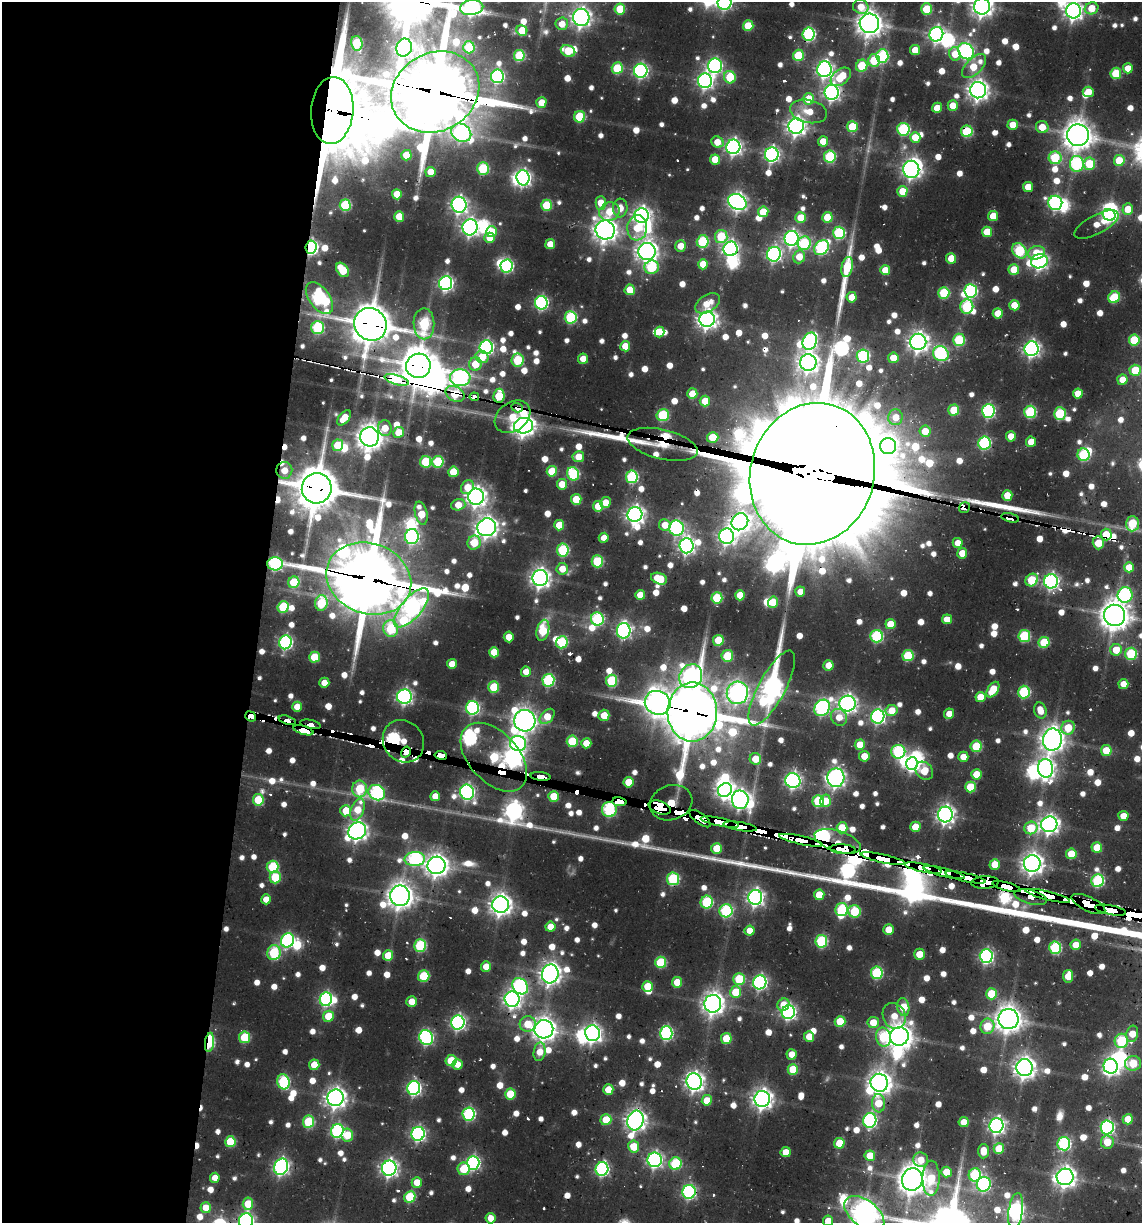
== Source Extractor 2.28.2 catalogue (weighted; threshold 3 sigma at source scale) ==
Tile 5 of 4 x 4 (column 1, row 2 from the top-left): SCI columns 622-1761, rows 2445-3665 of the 5312 x 5049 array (HDU 1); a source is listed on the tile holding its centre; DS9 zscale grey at full resolution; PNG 1144 x 1225 px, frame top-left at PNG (2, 2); each listed source drawn as its Kron ellipse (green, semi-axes under 4 px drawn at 4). Shown black and unused: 23% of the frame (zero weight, under 2 of 3 exposures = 12% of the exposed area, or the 3 px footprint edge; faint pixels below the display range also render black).
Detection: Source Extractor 2.28.2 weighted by HDU 2 'WHT'; one run over the whole footprint, this tile lists its part. Background 0.0829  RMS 0.0095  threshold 0.0426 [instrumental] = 3 sigma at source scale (4.5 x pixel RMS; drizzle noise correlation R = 1.50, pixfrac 1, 0.05/0.05 arcsec/px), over >= 5 px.
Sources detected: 1043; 6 too faint to see at this stretch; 31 inside a brighter object's white glare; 31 cosmic-ray / hot-pixel residue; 5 long thin detections or spike segments (spike, bleed or trail) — neither listed nor drawn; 22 inside a brighter listed object's ellipse — not listed separately; of the other 948, all 500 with FLUX_AUTO >= 16.8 (the completeness limit of this list) listed and drawn (448 fainter detections not listed), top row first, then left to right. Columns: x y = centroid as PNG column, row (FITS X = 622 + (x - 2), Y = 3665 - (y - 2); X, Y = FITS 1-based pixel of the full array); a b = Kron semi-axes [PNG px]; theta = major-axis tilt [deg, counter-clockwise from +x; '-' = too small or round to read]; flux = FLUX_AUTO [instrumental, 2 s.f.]
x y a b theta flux
725 3 7 7 - 300
982 6 8 8 - 850
861 7 8 7 - 22
472 8 12 7 6 440
1091 8 7 6 - 27
620 9 5 5 - 50
927 9 5 5 - 59
1073 11 7 7 - 670
581 17 8 8 - 710
869 23 9 9 - 1200
562 24 6 6 - 20
748 26 5 5 - 44
522 30 5 5 - 36
809 34 6 6 - 200
936 34 7 7 - 390
357 43 7 5 -76 59
469 47 6 5 - 66
404 48 9 7 71 520
915 50 5 5 - 26
568 51 7 5 -23 50
966 51 9 7 -50 320
955 54 7 5 -70 23
798 55 5 5 - 61
519 56 5 5 - 81
882 56 6 6 - 130
874 60 6 6 - 63
715 66 7 7 - 290
862 66 6 5 - 59
974 66 15 8 45 38
617 68 6 5 - 71
1128 68 5 5 - 20
824 69 8 7 - 480
641 71 7 6 - 310
1116 73 6 5 - 60
497 76 7 6 - 210
730 77 6 6 - 60
841 77 11 7 39 43
705 81 7 7 - 430
978 90 8 8 - 820
435 92 46 39 29 8600
832 92 7 7 - 460
1088 92 5 5 - 19
809 99 5 5 - 41
541 102 5 5 - 23
953 106 5 5 - 24
937 108 5 5 - 22
332 110 33 21 86 10000
808 111 19 11 -12 27
580 117 6 5 - 74
1013 125 5 5 - 20
796 126 8 8 - 720
852 127 5 5 - 54
1042 127 6 6 - 21
903 129 6 6 - 140
967 131 6 6 - 84
461 133 10 8 -32 260
1078 135 11 11 - 1600
915 137 5 5 - 23
823 141 5 5 - 21
717 142 6 5 - 18
733 147 7 7 - 460
772 154 7 7 - 380
406 155 5 5 - 29
830 157 6 6 - 110
1055 158 6 6 - 90
715 159 5 5 - 30
1119 160 5 5 - 40
1077 164 8 7 - 150
1089 164 6 6 - 52
483 168 6 6 - 91
911 169 8 8 - 560
430 172 5 5 - 21
523 178 7 6 - 410
1028 187 5 5 - 25
902 191 5 5 - 29
397 194 5 5 - 28
737 202 9 7 -27 610
601 203 7 5 -89 26
1055 203 7 7 - 240
345 205 5 5 - 90
459 205 8 7 - 510
547 205 5 5 - 63
620 208 9 7 85 18
1128 209 6 5 - 26
609 212 10 9 - 27
763 212 5 5 - 36
1109 215 6 5 - 250
642 216 7 7 - 600
993 216 5 5 - 27
399 217 5 5 - 29
827 217 5 5 - 39
801 218 5 5 - 33
1096 224 24 9 28 21
470 227 8 7 - 510
637 228 12 10 83 33
605 230 10 9 - 1100
492 232 5 5 - 31
987 232 5 5 - 39
839 233 6 6 - 130
721 237 7 6 - 69
490 238 5 5 - 26
792 238 7 7 - 420
703 241 6 6 - 100
804 243 7 6 - 94
550 244 5 5 - 20
681 246 6 5 - 21
311 247 7 5 84 270
821 248 8 6 47 190
731 249 7 7 - 390
1019 251 8 6 -53 120
647 252 8 8 - 830
1036 253 8 6 13 22
774 254 7 7 - 330
799 257 7 5 69 22
951 258 5 5 - 28
1039 261 8 7 - 470
703 264 5 5 - 25
507 266 7 6 - 190
652 267 7 6 - 86
847 267 10 5 79 55
342 270 8 5 -53 47
885 270 5 5 - 21
1014 270 5 5 - 37
446 283 7 6 - 350
630 290 5 5 - 32
971 291 6 6 - 190
944 293 6 5 - 77
852 297 5 5 - 25
1114 297 6 5 - 67
319 298 18 10 -54 240
541 303 7 6 - 240
708 303 14 8 32 21
1014 305 5 5 - 28
967 307 7 6 - 100
998 313 5 5 - 28
571 317 6 6 - 120
707 319 8 7 - 750
370 324 17 15 -51 3100
424 324 15 10 -90 130
318 327 6 6 - 120
660 332 5 5 - 22
959 340 6 6 - 89
1134 340 6 5 - 65
810 341 9 7 66 270
918 342 8 8 - 790
625 346 5 5 - 23
486 347 7 7 - 310
1031 349 7 7 - 450
941 354 8 7 - 180
863 356 7 6 - 160
482 357 6 6 - 26
893 358 5 5 - 23
583 359 5 5 - 20
518 360 6 6 - 74
808 362 8 8 - 810
475 364 6 6 - 36
418 366 12 12 - 2400
1135 370 5 5 - 40
460 378 10 8 -5 340
397 380 12 4 -16 930
1122 380 5 5 - 18
455 394 10 7 -28 61
692 394 5 5 - 29
1078 394 5 5 - 24
499 396 7 5 82 51
474 397 5 3 - 74
705 401 5 5 - 28
517 408 6 4 -19 150
954 410 5 5 - 49
988 411 7 6 - 210
1030 412 6 6 - 120
1060 413 6 6 - 85
663 415 6 6 - 85
513 417 19 14 36 61
895 417 8 7 - 18
344 418 9 5 49 27
524 426 9 8 - 970
385 428 8 6 -86 20
925 431 5 5 - 24
399 432 5 5 - 32
1011 436 5 5 - 22
370 437 9 9 - 1300
713 437 6 5 - 32
1031 442 5 5 - 20
984 443 6 6 - 170
662 444 36 14 -13 110
338 445 6 5 - 44
888 446 8 8 - 420
1083 455 6 6 - 120
578 457 5 5 - 21
426 462 6 5 - 70
438 462 6 5 - 85
284 470 8 8 - 19
552 471 5 5 - 47
453 472 5 5 - 40
573 474 6 6 - 120
812 474 72 62 72 51000
632 477 6 6 - 130
562 484 5 5 - 27
467 487 7 6 - 22
317 488 15 15 - 3700
1007 495 5 5 - 26
476 497 8 8 - 830
576 499 5 5 - 39
605 502 5 5 - 19
458 505 7 5 15 23
598 506 5 5 - 35
964 507 6 5 - 160
421 513 11 6 -78 37
635 515 7 7 - 620
1010 518 9 4 -13 190
740 522 9 8 - 640
1132 524 7 6 - 59
559 525 5 5 - 32
665 525 6 6 - 20
487 527 9 9 - 900
677 528 7 7 - 260
1106 535 6 5 - 35
727 536 8 7 - 440
412 537 7 7 - 260
604 538 5 5 - 17
474 543 7 6 - 40
958 543 5 5 - 17
1098 543 6 5 - 39
687 546 7 7 - 480
563 550 6 6 - 110
962 553 5 5 - 23
597 561 6 6 - 89
275 564 8 6 0 190
1129 567 5 5 - 25
562 569 6 5 - 21
540 578 8 7 - 740
369 579 43 35 -20 7900
659 579 8 5 -21 45
1032 580 7 5 47 66
1051 581 7 7 - 410
294 582 6 5 - 54
800 592 5 5 - 17
640 595 5 5 - 23
740 595 5 5 - 28
1125 595 7 7 - 190
717 598 5 5 - 66
773 602 5 5 - 33
321 603 7 6 - 78
283 607 6 5 - 80
412 608 24 10 49 480
1114 615 10 10 - 1600
597 619 6 6 - 140
947 619 5 5 - 18
890 624 5 5 - 25
391 629 8 7 - 79
543 630 11 6 77 64
624 631 8 7 - 340
877 636 6 6 - 150
1024 636 6 6 - 98
509 637 5 5 - 21
718 640 5 5 - 43
285 642 7 6 - 250
562 642 6 5 - 95
1044 642 5 5 - 57
1116 650 6 5 - 27
494 652 5 5 - 37
1131 654 6 6 - 91
727 656 6 5 - 53
908 656 6 5 - 71
314 657 5 5 - 45
452 664 5 5 - 21
828 665 5 5 - 19
526 672 5 5 - 18
691 676 12 11 - 480
548 680 6 6 - 150
611 681 6 5 - 95
324 683 5 5 - 18
1123 684 5 5 - 18
494 687 5 5 - 58
772 688 42 13 62 880
993 690 9 5 58 43
1024 692 6 6 - 110
737 693 11 10 - 730
404 697 7 7 - 390
980 697 5 5 - 27
658 703 13 12 - 1200
847 704 8 8 - 620
297 707 5 5 - 21
472 708 7 6 - 230
822 708 9 7 51 280
892 710 6 5 - 23
1040 710 8 6 -73 18
692 712 29 25 90 5600
949 714 5 5 - 17
604 715 6 5 - 24
251 716 5 5 - 2000
547 716 9 6 47 27
878 716 7 6 - 300
839 717 9 8 - 19
287 720 9 3 -17 330
525 721 11 10 - 1100
311 724 10 3 -13 140
1068 728 7 6 - 39
303 730 10 4 -17 1100
1052 740 11 9 79 1100
403 741 22 20 -52 1200
572 741 5 5 - 66
518 743 8 7 - 330
586 743 5 5 - 22
860 745 5 5 - 26
976 746 5 5 - 62
1106 750 5 5 - 36
406 752 6 4 57 1900
898 752 7 6 - 150
441 755 6 4 -9 690
864 756 5 5 - 20
494 757 41 25 -47 1800
963 757 5 5 - 17
755 759 6 5 - 27
912 764 6 6 - 350
1045 768 9 7 -78 610
924 771 10 8 -49 28
976 774 5 5 - 26
540 776 10 4 -5 270
836 778 9 8 - 610
793 781 7 7 - 410
628 782 5 5 - 35
970 787 5 5 - 47
360 789 8 7 - 79
725 790 7 6 - 540
467 792 8 7 - 370
377 793 9 7 -32 230
435 796 5 5 - 19
553 796 5 5 - 34
258 800 6 5 - 59
740 800 9 8 - 620
818 801 6 5 - 90
825 801 6 5 - 24
619 802 7 4 -8 1700
671 803 22 17 19 4300
660 808 11 6 -19 4800
609 809 8 7 - 180
357 810 11 6 70 32
346 811 5 5 - 33
945 815 8 7 - 630
1123 816 5 5 - 20
700 819 13 5 -37 4600
720 822 19 3 -11 6100
1049 824 8 8 - 630
740 826 17 3 -9 4200
915 827 5 5 - 27
842 828 5 5 - 48
1031 828 7 6 - 49
357 831 9 8 - 740
801 840 22 4 -12 8600
838 841 24 10 -18 3900
717 848 5 5 - 35
1097 848 5 5 - 35
843 849 13 4 -3 4300
1071 854 5 5 - 35
415 859 10 7 3 200
883 859 23 4 -12 6900
995 864 5 5 - 27
1032 864 8 8 - 920
437 865 9 9 - 1000
273 867 6 6 - 92
923 868 19 3 -12 5100
944 873 21 4 -14 5900
275 877 6 5 - 52
965 877 20 3 -12 5900
673 879 6 6 - 130
1098 881 6 6 - 150
985 882 13 6 3 5600
1006 886 15 3 -15 3800
819 895 5 5 - 32
400 896 10 10 - 1200
1048 896 23 4 -14 8100
755 897 7 7 - 530
1031 897 16 7 -14 2800
266 899 5 5 - 17
707 902 6 6 - 110
1088 904 18 7 -25 7000
500 905 8 8 - 930
842 909 7 6 - 110
1110 910 16 4 -11 4900
726 911 6 6 - 150
854 911 6 6 - 74
550 927 5 5 - 20
889 930 5 5 - 25
750 931 5 5 - 17
287 940 7 6 - 220
821 941 6 6 - 130
420 945 6 6 - 110
1076 945 5 5 - 26
1055 948 6 6 - 130
274 953 7 6 - 110
919 954 5 5 - 22
388 955 5 5 - 34
986 956 7 6 - 290
661 962 6 5 - 79
486 967 5 5 - 19
877 973 6 6 - 120
550 974 9 8 - 840
424 976 6 5 - 60
1068 976 6 5 - 26
739 979 6 6 - 65
677 982 5 5 - 27
760 982 7 6 - 300
520 986 9 7 -50 210
647 986 5 5 - 35
736 992 6 5 - 43
991 994 5 5 - 50
326 999 7 6 - 260
512 999 8 7 - 560
412 1002 5 5 - 20
713 1004 9 8 - 960
783 1005 6 5 - 22
903 1007 9 6 -81 40
788 1012 7 6 - 330
328 1016 5 5 - 37
894 1016 13 11 -65 22
1008 1019 10 10 - 1400
840 1021 5 5 - 39
458 1022 7 6 - 340
873 1022 5 5 - 24
528 1024 8 7 - 31
987 1026 7 7 - 47
544 1029 9 9 - 1100
593 1033 8 7 - 530
666 1033 7 6 - 220
1132 1034 8 6 78 19
899 1036 9 9 - 1200
244 1037 6 5 - 65
809 1037 5 5 - 26
883 1037 9 7 -78 71
426 1038 8 6 -63 260
726 1038 5 5 - 45
1121 1041 7 6 - 100
209 1042 9 4 82 110
540 1052 9 6 81 20
792 1054 5 5 - 19
451 1061 5 5 - 46
1133 1063 8 7 - 43
457 1064 5 5 - 18
314 1065 5 5 - 31
1111 1066 7 7 - 470
1024 1068 8 8 - 930
793 1069 5 5 - 45
694 1081 8 7 - 670
283 1082 7 6 - 130
879 1083 9 8 - 1000
414 1088 7 6 - 290
608 1090 5 5 - 30
510 1094 5 5 - 45
335 1098 8 8 - 870
762 1099 8 8 - 790
707 1100 5 5 - 26
878 1103 9 6 -86 33
469 1114 6 6 - 190
1128 1119 5 5 - 26
606 1120 5 5 - 37
636 1120 10 8 73 840
870 1120 7 6 - 260
308 1122 6 5 - 87
964 1122 5 5 - 19
996 1126 7 7 - 480
1107 1127 7 6 - 290
337 1131 7 6 - 220
418 1134 7 6 - 320
347 1135 6 5 - 34
230 1142 5 5 - 54
1107 1142 6 6 - 25
839 1143 5 5 - 36
1064 1144 6 6 - 180
634 1147 6 5 - 35
999 1149 5 5 - 46
983 1151 7 5 89 19
786 1152 5 5 - 22
870 1156 5 5 - 24
655 1160 7 7 - 390
921 1160 7 7 - 21
473 1163 7 6 - 250
675 1164 6 6 - 100
281 1167 8 7 - 420
389 1168 7 7 - 540
464 1169 6 6 - 47
602 1169 7 6 - 230
946 1172 5 5 - 26
975 1175 6 6 - 120
1065 1177 8 8 - 910
215 1178 5 5 - 19
931 1178 17 8 89 43
912 1179 11 10 - 1700
417 1182 5 5 - 23
984 1184 7 7 - 190
689 1192 7 6 - 260
410 1197 6 5 - 73
248 1204 6 5 - 37
206 1208 5 5 - 23
1016 1211 18 7 81 390
864 1214 23 13 -37 1400
490 1218 5 5 - 19
246 1221 7 7 - 360
828 1221 5 5 - 20
Overlapping masked pixels (flux is a lower limit): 67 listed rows (the first 20) at x y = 809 34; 568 51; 435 92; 332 110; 967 131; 311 247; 370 324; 959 340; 418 366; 397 380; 455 394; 474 397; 517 408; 662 444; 284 470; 812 474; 317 488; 605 502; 964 507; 1010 518
Isophote crosses this tile's border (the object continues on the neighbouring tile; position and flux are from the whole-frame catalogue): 9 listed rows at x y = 725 3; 982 6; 472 8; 1073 11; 581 17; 1016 1211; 864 1214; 246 1221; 828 1221
Unlisted compact peaks at least as high as the median listed source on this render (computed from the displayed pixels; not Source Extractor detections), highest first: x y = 635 843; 644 837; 1095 937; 512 805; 500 820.